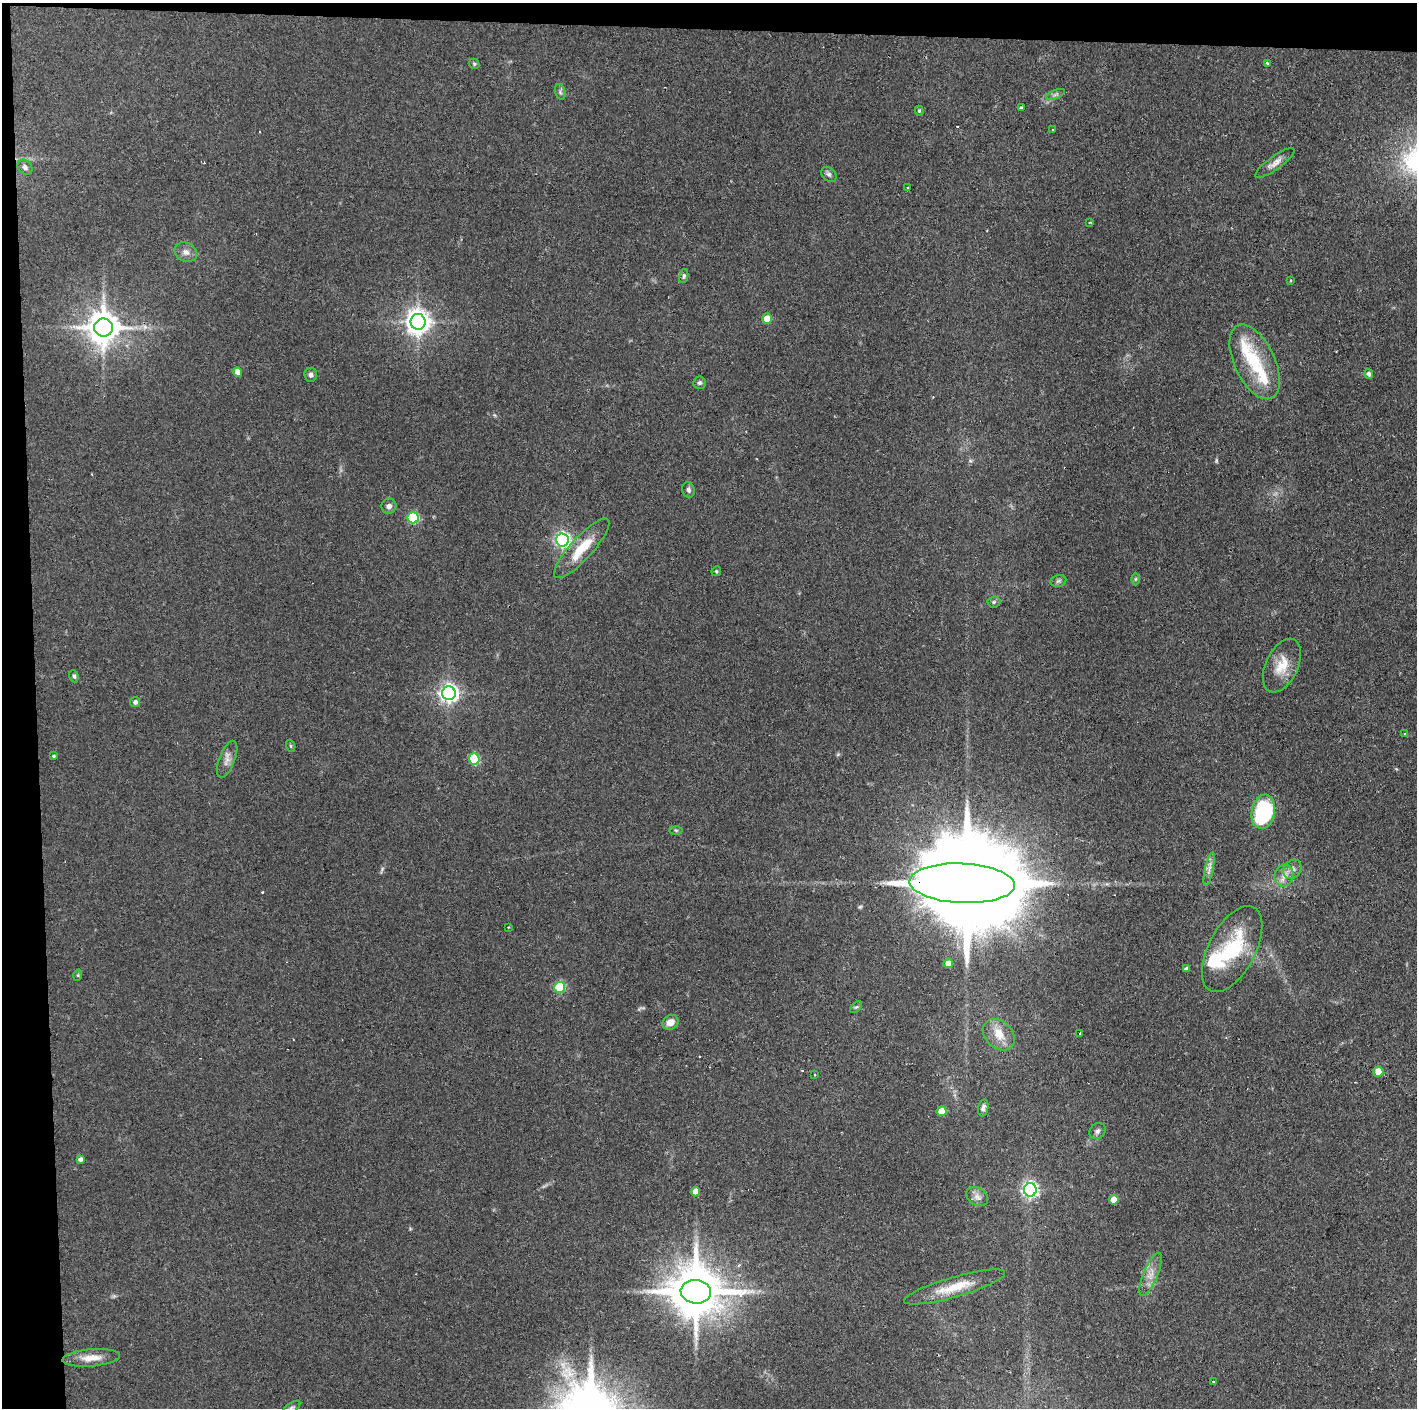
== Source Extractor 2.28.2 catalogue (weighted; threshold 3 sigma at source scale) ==
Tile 1 of 3 x 3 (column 1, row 1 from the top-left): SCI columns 3-1417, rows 2812-4217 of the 4251 x 4217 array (HDU 1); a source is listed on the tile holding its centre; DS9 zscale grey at full resolution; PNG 1419 x 1410 px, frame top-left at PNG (2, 3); each listed source drawn as its Kron ellipse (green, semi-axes under 4 px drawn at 4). Shown black and unused: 4% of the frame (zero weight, under 2 of 3 exposures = <1% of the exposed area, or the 3 px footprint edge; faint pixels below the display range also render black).
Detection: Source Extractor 2.28.2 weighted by HDU 2 'WHT'; one run over the whole footprint, this tile lists its part. Background 0.122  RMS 0.0067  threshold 0.0301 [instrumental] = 3 sigma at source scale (4.5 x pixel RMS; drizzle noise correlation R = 1.50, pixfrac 1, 0.05/0.05 arcsec/px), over >= 5 px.
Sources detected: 85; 2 too faint to see at this stretch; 2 inside a brighter object's white glare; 5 cosmic-ray / hot-pixel residue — neither listed nor drawn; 3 inside a brighter listed object's ellipse — not listed separately; the other 73 listed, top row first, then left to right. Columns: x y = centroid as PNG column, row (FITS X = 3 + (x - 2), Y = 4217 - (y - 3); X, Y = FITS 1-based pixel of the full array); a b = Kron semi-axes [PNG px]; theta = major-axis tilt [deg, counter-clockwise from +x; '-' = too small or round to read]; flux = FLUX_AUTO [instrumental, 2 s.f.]
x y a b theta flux
1267 63 4 3 - 0.6
474 64 5 4 - 0.85
560 92 8 5 -75 1.7
1055 94 10 3 21 1.3
1021 107 3 3 - 0.93
919 111 5 4 - 0.83
1053 130 3 3 - 1.6
1275 163 24 6 36 4.8
25 167 8 6 -47 2.4
829 174 8 6 -44 1.9
908 187 3 2 - 0.86
1090 222 3 3 - 0.58
186 252 12 9 -25 4
684 276 7 4 78 1.2
1290 280 3 2 - 0.66
767 319 5 5 - 10
418 322 8 7 - 650
104 327 9 9 - 1400
1255 362 40 20 -65 35
238 372 5 4 - 6
1369 374 5 4 - 1.9
311 375 7 6 - 2
699 383 6 6 - 1.6
688 490 8 6 -75 1.8
389 506 8 7 - 2.7
413 518 5 5 - 55
562 540 6 6 - 180
582 548 39 11 48 20
716 571 5 4 - 0.9
1135 579 6 4 89 0.93
1058 581 8 6 16 1.5
994 602 6 5 - 1.3
1282 665 29 16 65 15
74 676 6 4 -70 1.3
449 693 7 7 - 310
135 702 5 5 - 1.9
1404 733 4 2 - 0.69
291 746 6 4 -71 0.76
54 756 4 3 - 0.99
227 759 19 8 69 4.8
474 759 5 5 - 55
1263 812 17 11 79 72
676 830 6 4 -2 0.93
1209 869 17 4 78 3.1
1292 869 10 8 55 3.8
1284 876 11 9 66 5.1
962 883 53 20 -2 25000
509 927 4 2 - 0.49
1232 949 47 23 62 47
948 963 4 4 - 6.5
1187 969 4 4 - 2.6
78 975 6 3 73 0.77
560 987 5 5 - 46
856 1007 7 4 42 1.1
670 1022 8 7 - 6.4
1079 1034 3 3 - 1.8
999 1035 18 13 -44 11
1378 1072 5 5 - 10
815 1074 3 3 - 1
983 1108 8 5 80 2.3
942 1111 5 5 - 11
1097 1131 9 7 45 2.1
80 1159 4 4 - 2.3
1030 1190 6 6 - 210
695 1191 5 4 - 4.3
977 1196 12 8 -34 3.7
1114 1200 5 5 - 8.6
1151 1274 23 7 67 7.1
955 1287 52 10 16 18
696 1292 15 12 -6 3400
91 1358 29 8 5 9.1
1213 1381 3 2 - 0.85
292 1408 10 4 32 1.3
Overlapping masked pixels (flux is a lower limit): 1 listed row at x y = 962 883
Isophote crosses this tile's border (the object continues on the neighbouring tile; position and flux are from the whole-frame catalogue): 1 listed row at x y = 292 1408